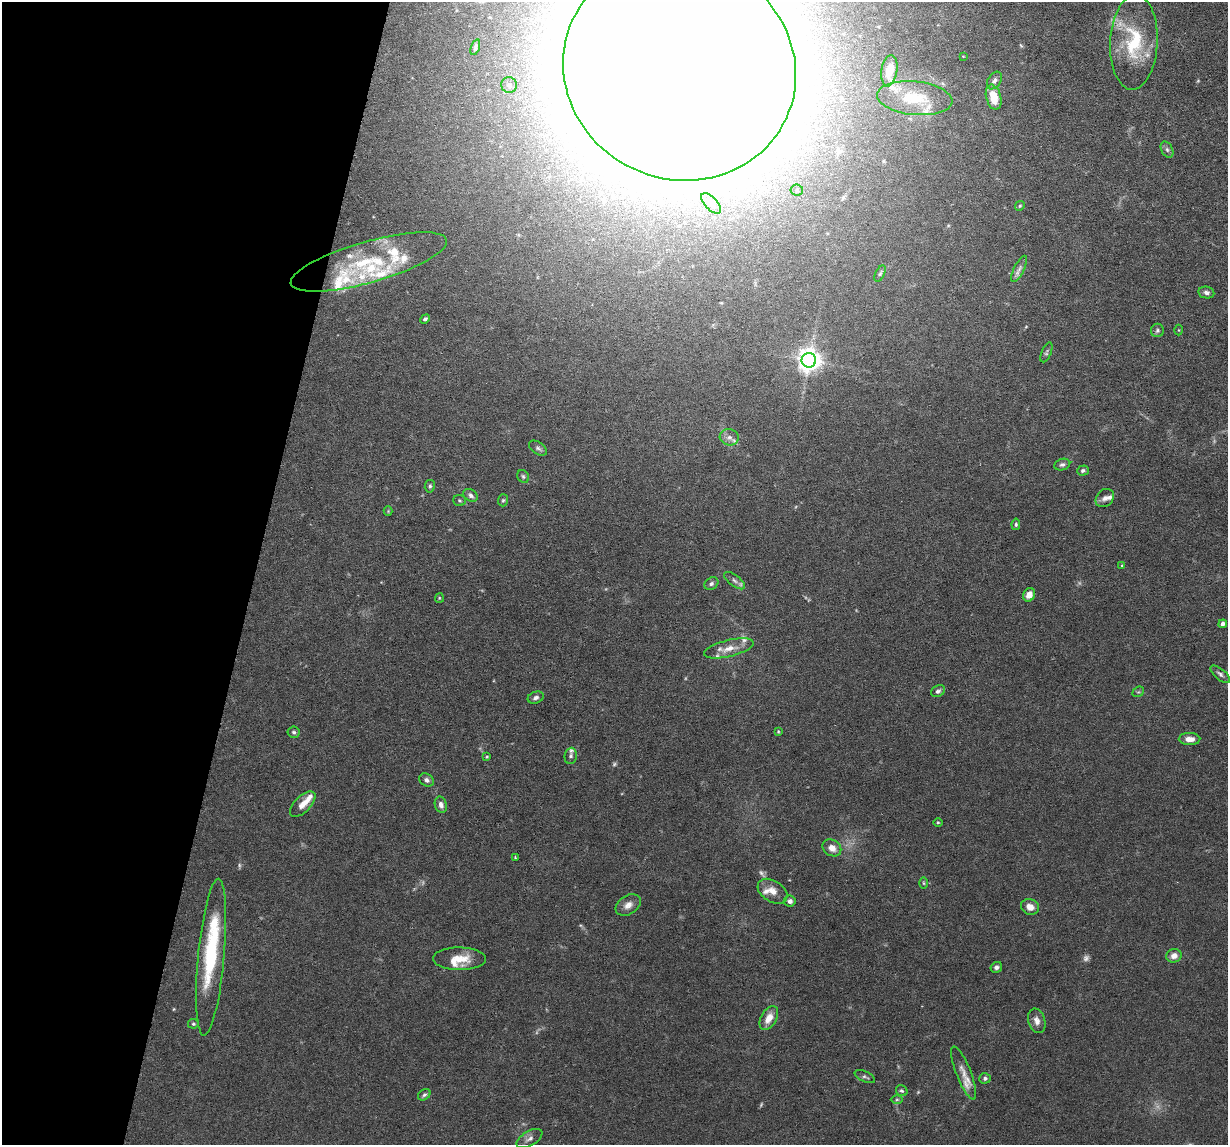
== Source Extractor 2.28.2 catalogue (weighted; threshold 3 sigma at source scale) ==
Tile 9 of 4 x 4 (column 1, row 3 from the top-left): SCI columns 1-1226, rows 1262-2404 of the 4906 x 4927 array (HDU 1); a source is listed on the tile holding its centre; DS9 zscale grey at full resolution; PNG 1230 x 1147 px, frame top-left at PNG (2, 2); each listed source drawn as its Kron ellipse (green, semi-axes under 4 px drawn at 4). Shown black and unused: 21% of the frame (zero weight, under 3 of 6 exposures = <1% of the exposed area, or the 3 px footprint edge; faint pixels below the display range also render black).
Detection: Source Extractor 2.28.2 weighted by HDU 2 'WHT'; one run over the whole footprint, this tile lists its part. Background 0.0968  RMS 0.0042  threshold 0.0172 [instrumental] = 3 sigma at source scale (4.09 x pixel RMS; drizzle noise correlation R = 1.36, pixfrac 0.8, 0.05/0.05 arcsec/px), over >= 5 px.
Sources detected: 103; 8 too faint to see at this stretch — neither listed nor drawn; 20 inside a brighter listed object's ellipse — not listed separately; the other 75 listed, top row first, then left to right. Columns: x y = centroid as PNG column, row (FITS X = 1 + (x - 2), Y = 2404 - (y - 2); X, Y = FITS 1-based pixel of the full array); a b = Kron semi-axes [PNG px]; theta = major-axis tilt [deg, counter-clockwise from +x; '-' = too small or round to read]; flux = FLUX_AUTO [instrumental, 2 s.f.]
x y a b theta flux
1134 42 48 23 87 24
475 47 8 4 71 0.92
963 56 4 2 - 0.25
679 69 118 110 -25 9300
889 71 16 8 81 9.1
994 81 10 6 56 1.5
509 85 8 7 - 2.1
994 97 13 7 -75 8.1
915 98 38 17 -6 17
1167 150 8 5 -63 1.1
797 190 6 5 - 0.86
711 203 13 6 -46 1.9
1020 206 5 4 - 0.49
369 262 81 20 16 31
1019 269 14 5 63 1.7
880 273 9 4 65 0.79
1206 292 8 5 -10 1.4
425 319 5 4 - 0.79
1157 330 7 6 - 0.93
1179 330 5 3 - 0.32
1046 352 10 5 67 0.86
809 360 7 7 - 350
729 437 9 8 - 1.8
538 448 10 6 -35 1.1
1062 464 8 5 17 1
1083 471 6 5 - 0.9
523 476 7 5 -58 0.72
430 486 6 5 - 0.85
470 495 8 5 -36 1.4
1105 498 10 8 46 1.9
459 500 6 5 - 0.63
503 500 6 5 - 0.58
388 511 4 4 - 0.38
1016 524 6 4 81 0.68
1122 565 3 3 - 0.4
735 581 12 5 -38 1.5
711 584 7 5 34 1.1
1029 595 7 6 - 3.5
439 598 5 4 - 0.42
1223 624 4 4 - 1.2
729 648 25 8 14 5.1
1220 674 12 5 -40 1.3
938 691 7 5 28 1
1138 692 6 4 41 0.55
536 698 8 5 20 1.4
778 731 4 4 - 0.36
294 732 6 5 - 0.79
1190 739 11 6 1 2.9
571 756 8 6 84 1
487 757 4 3 - 0.42
426 780 8 6 -33 1.3
303 804 16 8 45 3.6
441 805 8 6 -75 1.7
938 822 4 3 - 0.41
832 848 10 8 -33 3.3
515 857 3 3 - 0.37
924 883 6 3 -88 0.46
772 891 16 10 -31 3.9
790 901 6 5 - 1.5
628 905 13 9 32 2.9
1030 907 9 7 -25 3.2
1174 956 7 6 - 2.9
211 957 79 13 85 33
459 959 26 11 0 7.6
996 967 6 5 - 1.2
769 1018 13 7 60 4.3
1037 1021 12 8 -74 2.6
193 1024 5 4 - 0.59
964 1073 28 7 -68 4.3
865 1077 11 5 -25 0.94
985 1078 5 5 - 0.97
902 1091 6 5 - 0.74
424 1095 7 5 34 0.82
897 1099 6 4 1 0.58
529 1139 14 7 30 2.1
Isophote crosses this tile's border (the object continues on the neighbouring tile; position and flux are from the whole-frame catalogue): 1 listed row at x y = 679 69